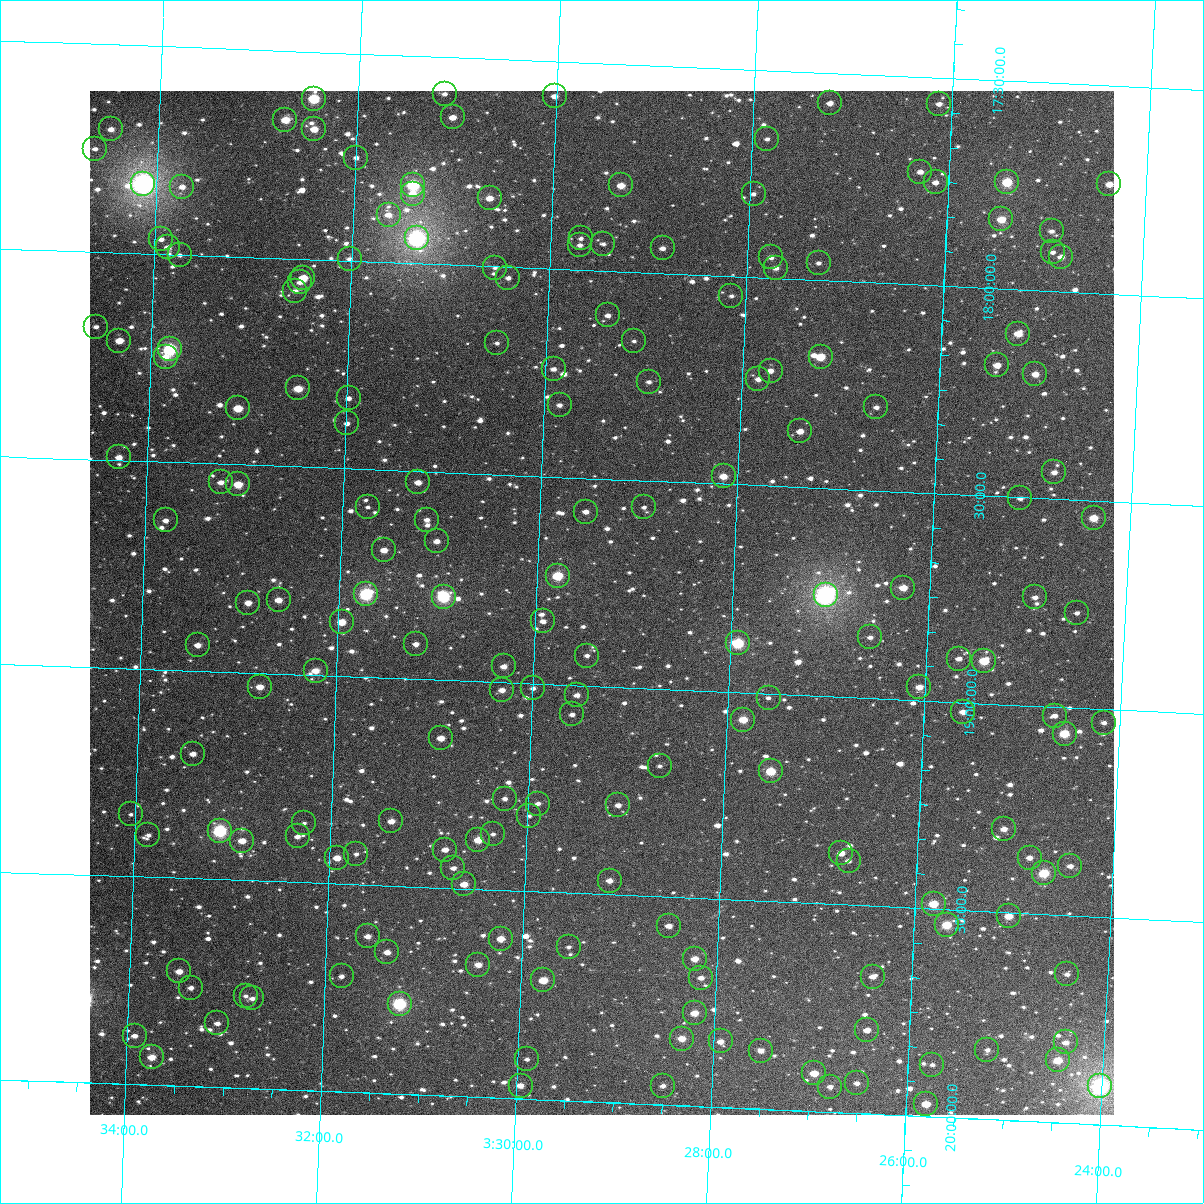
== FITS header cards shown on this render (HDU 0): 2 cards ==
NAXIS1  =                 1024
NAXIS2  =                 1024

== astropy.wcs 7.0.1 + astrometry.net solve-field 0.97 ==
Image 1024 x 1024 px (HDU 0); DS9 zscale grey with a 90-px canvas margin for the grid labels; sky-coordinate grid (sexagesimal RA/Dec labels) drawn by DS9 from the SOLVED WCS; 184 Tycho-2 reference stars matched to detected sources circled (green)
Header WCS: RA---TAN-SIP/DEC--TAN-SIP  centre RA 03:29:20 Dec +18:48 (52.33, +18.80 deg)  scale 8.67 arcsec/px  FOV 148.0' x 148.0'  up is +178 deg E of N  parity flipped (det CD > 0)
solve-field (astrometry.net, Tycho-2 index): VERIFIED the header's WCS against the Tycho-2 star catalogue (verified at 6 index scales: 12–184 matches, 0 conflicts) and refined it, rather than solving blind
Solved WCS: RA---TAN-SIP/DEC--TAN-SIP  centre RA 03:29:20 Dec +18:48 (52.33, +18.80 deg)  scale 8.67 arcsec/px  FOV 148.0' x 148.0'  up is +178 deg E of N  parity flipped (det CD > 0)
The solver's refit moves the header's centre by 0.17 arcsec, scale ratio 1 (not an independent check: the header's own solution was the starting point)
Tycho-2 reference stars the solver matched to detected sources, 184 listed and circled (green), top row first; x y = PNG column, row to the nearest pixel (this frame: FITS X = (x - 90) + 1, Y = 1024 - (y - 91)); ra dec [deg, ICRS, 3 dp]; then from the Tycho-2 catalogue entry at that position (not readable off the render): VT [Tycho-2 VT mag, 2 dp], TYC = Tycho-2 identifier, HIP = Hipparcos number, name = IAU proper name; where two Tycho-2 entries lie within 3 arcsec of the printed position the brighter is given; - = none
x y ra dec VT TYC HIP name
445 94 52.781 +17.588 12.05 1238-562-1 - -
555 96 52.504 +17.584 10.91 1238-448-1 - -
314 99 53.111 +17.613 8.70 1238-550-1 - -
830 103 51.807 +17.572 10.76 1237-362-1 - -
939 104 51.533 +17.563 11.38 1237-709-1 - -
453 117 52.758 +17.645 11.30 1238-519-1 - -
285 120 53.181 +17.666 9.92 1238-742-1 - -
111 129 53.620 +17.703 11.16 1238-1039-1 - -
314 129 53.107 +17.686 10.28 1238-441-1 - -
767 139 51.962 +17.665 11.69 1237-172-1 - -
95 149 53.659 +17.752 11.77 1238-833-1 - -
356 158 52.998 +17.750 12.26 1238-329-1 - -
920 172 51.572 +17.728 10.95 1237-656-1 - -
936 182 51.532 +17.752 11.12 1237-407-1 - -
1007 182 51.351 +17.744 8.76 1237-700-1 15954 -
143 184 53.535 +17.833 6.26 1238-1180-1 16641 -
1109 184 51.093 +17.737 10.28 1237-1073-1 - -
413 185 52.852 +17.811 8.32 1238-290-1 16416 -
621 185 52.326 +17.792 10.14 1238-586-1 - -
182 187 53.435 +17.836 11.45 1238-795-1 - -
413 194 52.852 +17.832 10.86 1238-484-1 - -
754 194 51.991 +17.799 11.66 1237-731-1 - -
490 198 52.657 +17.835 10.64 1238-487-1 - -
389 215 52.911 +17.885 11.58 1238-228-1 - -
1001 219 51.361 +17.834 9.56 1237-220-1 - -
1052 231 51.233 +17.856 11.59 1237-909-1 - -
417 238 52.838 +17.938 6.95 1238-670-1 16414 -
581 238 52.423 +17.923 11.89 1238-280-1 - -
161 239 53.484 +17.964 11.45 1238-806-1 - -
603 244 52.365 +17.934 12.06 1238-193-1 - -
580 245 52.425 +17.940 11.55 1238-282-1 - -
168 247 53.466 +17.983 11.26 1238-1170-1 - -
663 248 52.215 +17.939 11.30 1238-203-1 - -
1053 252 51.228 +17.907 11.67 1237-687-1 - -
180 255 53.435 +18.001 12.02 1238-1150-1 - -
771 257 51.939 +17.949 11.51 1237-512-1 - -
1061 257 51.206 +17.917 11.01 1237-448-1 - -
350 259 53.006 +17.995 11.82 1238-411-1 - -
819 263 51.818 +17.958 12.22 1237-551-1 - -
495 268 52.637 +18.002 12.19 1238-406-1 - -
776 268 51.926 +17.974 11.12 1237-420-1 - -
303 278 53.121 +18.045 10.35 1238-245-1 - -
508 278 52.602 +18.026 11.59 1238-105-1 - -
300 282 53.129 +18.056 11.76 1238-211-1 - -
295 291 53.140 +18.076 11.70 1238-923-1 - -
731 296 52.035 +18.047 11.98 1238-473-1 - -
608 315 52.346 +18.106 11.43 1238-3-1 - -
96 327 53.641 +18.180 11.70 1238-843-1 - -
1018 334 51.305 +18.106 9.86 1237-1094-1 - -
119 341 53.581 +18.212 10.56 1238-723-1 - -
634 341 52.278 +18.165 12.92 1238-311-1 - -
497 343 52.624 +18.183 12.81 1238-409-1 - -
170 349 53.452 +18.228 8.12 1238-789-1 16613 -
166 357 53.463 +18.248 10.41 1238-788-1 - -
821 357 51.803 +18.184 9.55 1237-34-1 - -
997 365 51.355 +18.185 10.40 1237-1039-1 - -
554 369 52.478 +18.240 11.90 1238-1189-1 - -
771 371 51.928 +18.223 10.83 1237-716-1 - -
1035 374 51.257 +18.202 10.30 1237-246-1 - -
758 379 51.958 +18.244 11.27 1237-266-1 - -
649 382 52.236 +18.262 11.97 1238-59-1 - -
298 388 53.124 +18.311 10.53 1238-560-1 - -
349 398 52.993 +18.330 11.79 1238-537-1 - -
560 405 52.459 +18.327 12.38 1238-630-1 - -
876 407 51.656 +18.299 11.60 1237-482-1 - -
238 408 53.274 +18.364 9.94 1238-929-1 - -
347 423 52.996 +18.391 12.13 1238-457-1 - -
800 431 51.846 +18.365 10.73 1237-12-1 - -
119 457 53.572 +18.493 10.82 1238-1010-1 - -
1054 472 51.197 +18.436 11.34 1237-249-1 - -
724 476 52.036 +18.482 10.21 1238-144-1 - -
221 482 53.311 +18.544 11.47 1238-733-1 - -
418 482 52.810 +18.526 11.28 1238-279-1 - -
238 484 53.267 +18.548 10.02 1238-965-1 - -
1020 498 51.280 +18.502 11.70 1237-11-1 - -
368 507 52.936 +18.590 11.99 1238-589-1 - -
644 507 52.234 +18.564 12.21 1238-210-1 - -
586 512 52.381 +18.581 11.61 1238-340-1 - -
1094 518 51.091 +18.541 9.97 1237-526-1 - -
166 520 53.448 +18.641 11.53 1238-704-1 - -
427 520 52.785 +18.615 11.38 1238-600-1 - -
437 541 52.757 +18.666 11.05 1238-614-1 - -
384 550 52.890 +18.693 10.97 1238-620-1 - -
558 576 52.446 +18.738 9.10 1238-492-1 16271 -
903 588 51.567 +18.731 10.28 1237-367-1 - -
366 594 52.932 +18.800 8.19 1242-376-1 16441 -
826 595 51.763 +18.757 6.56 1241-799-1 16077 -
444 597 52.734 +18.799 8.19 1242-382-1 16374 -
1035 597 51.230 +18.739 11.22 1237-503-1 - -
279 600 53.153 +18.822 10.95 1242-1093-1 - -
248 603 53.230 +18.832 11.23 1242-958-1 - -
1077 613 51.122 +18.772 11.73 1241-1120-1 - -
543 621 52.478 +18.849 11.45 1242-454-1 - -
342 622 52.991 +18.870 10.47 1242-100-1 - -
870 637 51.645 +18.853 12.11 1241-1132-1 - -
738 643 51.980 +18.882 8.55 1241-600-1 16136 -
416 644 52.800 +18.916 11.64 1242-166-1 - -
198 645 53.354 +18.938 11.05 1242-859-1 - -
587 656 52.364 +18.927 11.51 1242-147-1 - -
959 659 51.417 +18.895 11.38 1241-886-1 - -
984 661 51.353 +18.897 9.36 1241-640-1 - -
504 666 52.574 +18.961 11.40 1242-279-1 - -
316 671 53.052 +18.989 10.45 1242-295-1 - -
260 687 53.193 +19.033 10.89 1242-964-1 - -
919 687 51.514 +18.968 10.57 1241-411-1 - -
533 688 52.497 +19.011 11.52 1242-346-1 - -
502 690 52.577 +19.018 11.07 1242-226-1 - -
577 695 52.384 +19.023 11.54 1242-476-1 - -
769 698 51.897 +19.010 11.89 1241-829-1 - -
963 712 51.400 +19.023 11.20 1241-627-1 - -
572 714 52.395 +19.070 11.78 1242-431-1 - -
1055 716 51.167 +19.021 11.94 1241-923-1 - -
743 720 51.959 +19.065 9.80 1241-835-1 - -
1104 723 51.041 +19.033 11.75 1241-958-1 - -
1065 734 51.139 +19.063 9.09 1241-1048-1 - -
441 738 52.727 +19.140 10.64 1242-172-1 - -
193 754 53.357 +19.200 11.79 1242-1156-1 - -
660 766 52.167 +19.185 12.10 1242-485-1 - -
771 771 51.883 +19.187 9.66 1241-770-1 16109 -
505 799 52.558 +19.279 11.72 1242-457-1 - -
538 804 52.473 +19.288 12.10 1242-129-1 - -
618 805 52.268 +19.284 11.39 1242-9-1 - -
131 814 53.511 +19.351 12.34 1242-1036-1 - -
529 816 52.494 +19.318 12.21 1242-50-1 - -
391 821 52.845 +19.344 11.18 1242-246-1 - -
304 823 53.067 +19.356 12.52 1242-288-1 - -
1004 829 51.282 +19.300 10.63 1241-371-1 - -
220 831 53.282 +19.383 8.07 1242-813-1 16551 -
493 834 52.585 +19.366 12.27 1242-125-1 - -
148 835 53.464 +19.399 12.19 1242-669-1 - -
298 836 53.083 +19.390 11.53 1242-237-1 - -
478 840 52.621 +19.382 10.12 1242-349-1 - -
242 841 53.224 +19.405 11.09 1242-773-1 - -
445 850 52.704 +19.409 11.03 1242-3-1 - -
841 853 51.694 +19.376 10.98 1241-228-1 - -
356 854 52.931 +19.427 12.23 1242-42-1 - -
337 858 52.980 +19.438 10.98 1242-62-1 - -
1030 858 51.212 +19.366 11.33 1241-540-1 - -
849 861 51.674 +19.394 11.55 1241-333-1 - -
1070 866 51.108 +19.381 11.01 1241-160-1 - -
453 868 52.682 +19.451 11.92 1242-71-1 - -
1044 873 51.174 +19.402 8.82 1241-100-1 - -
610 881 52.282 +19.466 10.97 1242-432-1 - -
464 884 52.653 +19.489 10.83 1242-139-1 - -
934 904 51.452 +19.488 9.53 1241-201-1 - -
1009 916 51.259 +19.509 9.86 1241-453-1 - -
947 925 51.416 +19.538 9.33 1241-901-1 - -
669 926 52.125 +19.569 11.27 1242-220-1 - -
368 936 52.894 +19.624 11.56 1242-351-1 - -
501 939 52.554 +19.617 10.40 1242-413-1 - -
569 947 52.380 +19.630 12.51 1242-201-1 - -
387 952 52.842 +19.660 11.33 1242-294-1 - -
695 959 52.056 +19.646 10.97 1242-235-1 - -
478 965 52.608 +19.682 10.82 1242-265-1 - -
179 971 53.372 +19.725 10.80 1242-789-1 - -
1067 974 51.103 +19.642 11.50 1241-604-1 - -
342 976 52.957 +19.723 12.34 1242-214-1 - -
873 977 51.600 +19.669 11.30 1241-181-1 - -
701 978 52.038 +19.691 11.32 1242-264-1 - -
543 980 52.441 +19.713 10.18 1242-1192-1 - -
191 988 53.342 +19.763 11.56 1242-732-1 - -
246 996 53.200 +19.778 11.74 1242-785-1 - -
252 998 53.183 +19.784 11.87 1242-628-1 - -
400 1004 52.806 +19.783 8.92 1242-961-2 16401 -
695 1013 52.051 +19.776 10.33 1242-436-1 - -
217 1023 53.270 +19.846 12.06 1242-1171-1 - -
867 1030 51.607 +19.799 11.02 1241-724-1 - -
135 1036 53.481 +19.883 11.58 1242-1114-1 - -
682 1039 52.080 +19.840 10.34 1242-200-1 - -
721 1041 51.980 +19.842 10.71 1241-1068-1 - -
1066 1042 51.098 +19.806 11.25 1241-914-1 - -
987 1050 51.298 +19.833 11.36 1241-882-1 - -
761 1051 51.876 +19.860 11.36 1241-930-1 - -
152 1057 53.435 +19.934 10.56 1242-880-1 - -
527 1059 52.474 +19.905 12.54 1242-1191-1 - -
1058 1060 51.116 +19.850 9.95 1241-934-1 - -
932 1065 51.436 +19.875 12.01 1241-239-1 - -
814 1073 51.738 +19.909 10.11 1241-1072-1 - -
857 1083 51.627 +19.928 11.14 1241-824-1 - -
521 1086 52.488 +19.968 10.56 1242-101-1 - -
663 1086 52.123 +19.955 11.54 1242-512-1 - -
1100 1086 51.004 +19.907 7.03 1241-1078-1 15838 -
830 1087 51.695 +19.939 11.47 1241-1053-1 - -
926 1104 51.448 +19.970 10.51 1241-586-1 - -